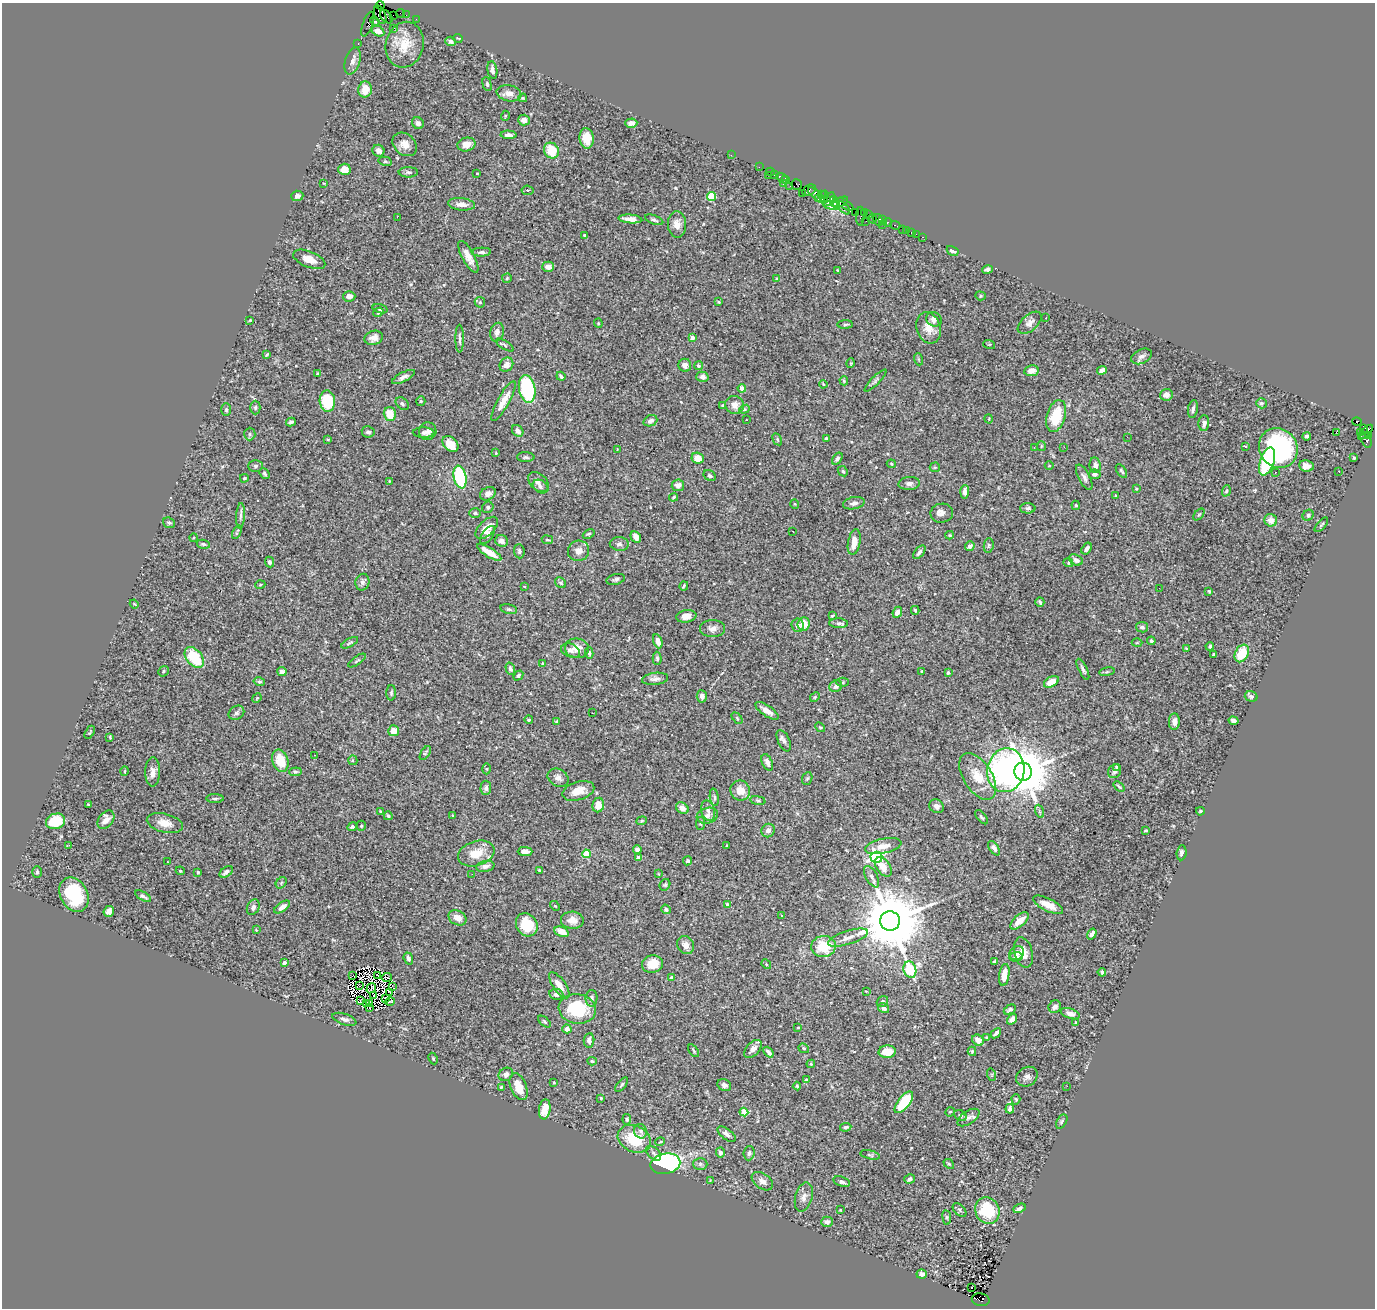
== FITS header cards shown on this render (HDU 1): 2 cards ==
NAXIS1  =                 1373
NAXIS2  =                 1306

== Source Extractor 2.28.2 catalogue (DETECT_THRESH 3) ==
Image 1373 x 1306 px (HDU 1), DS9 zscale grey, 1 PNG px = 1 image px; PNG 1377 x 1310 px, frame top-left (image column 1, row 1306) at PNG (2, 3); each listed source drawn as its Kron ellipse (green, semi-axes under 4 px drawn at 4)
Background 1.32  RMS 0.023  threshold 0.068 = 3 sigma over >= 5 px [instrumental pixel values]
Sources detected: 520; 4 with non-positive FLUX_AUTO (blend fragments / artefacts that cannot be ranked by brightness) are neither listed nor drawn; of the other 516, the 500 brightest by FLUX_AUTO listed and drawn (16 fainter detections omitted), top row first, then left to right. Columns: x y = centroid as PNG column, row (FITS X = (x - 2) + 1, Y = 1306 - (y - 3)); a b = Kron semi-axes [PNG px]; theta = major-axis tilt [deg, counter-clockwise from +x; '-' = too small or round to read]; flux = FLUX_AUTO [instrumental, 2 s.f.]
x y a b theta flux
380 5 4 3 - 91
401 13 4 2 - 45
380 15 9 5 -68 1600
393 15 3 2 - 21
406 15 2 2 - 15
386 17 8 5 -48 280
416 19 2 2 - 28
375 21 5 4 - 710
368 24 13 5 70 150
393 29 4 2 - 1.6
378 31 6 5 - 11
458 38 5 3 - 1.2
450 41 5 4 - 5.2
358 43 3 2 - 43
405 45 23 18 75 37
352 61 14 7 72 7.9
492 70 9 5 -81 5.3
487 84 7 4 -76 2.5
365 89 8 7 - 18
509 93 12 8 -11 9.6
523 98 4 3 - 1.8
505 116 5 3 - 1.3
524 120 6 5 - 9.7
418 123 6 5 - 4.3
631 123 6 4 1 8.3
509 135 8 4 -3 5.1
587 138 10 7 -84 23
405 144 13 10 -42 14
466 144 9 7 14 13
551 150 8 7 - 42
378 151 6 6 - 7
731 155 2 2 - 27
385 161 6 4 -14 2.2
759 167 2 2 - 34
344 169 6 5 - 17
408 172 9 5 -2 3.1
770 172 4 3 - 130
477 173 3 2 - 1.5
774 174 3 2 - 76
768 175 2 2 - 76
782 178 7 3 -37 170
785 179 4 2 - 77
783 183 2 2 - 49
324 184 3 2 - 1.1
796 184 5 5 - 120
790 186 2 2 - 38
527 190 6 4 -7 3.4
809 190 7 5 32 52
802 193 2 2 - 21
821 194 4 3 - 97
816 195 11 4 -42 360
297 196 6 5 - 5.4
711 196 4 4 - 62
824 196 6 3 76 170
819 198 4 3 - 140
829 199 8 3 53 190
834 201 6 3 -81 290
840 202 8 3 27 190
461 204 13 6 -5 9.4
845 204 10 2 -30 160
832 205 8 3 -6 290
844 208 8 4 -44 150
855 212 2 2 - 55
864 212 3 2 - 76
869 215 3 2 - 60
860 216 9 3 87 210
397 217 2 2 - 24
630 219 12 4 -5 9.3
872 219 4 3 - 66
654 220 9 4 -20 3.4
878 220 6 5 - 120
882 220 3 3 - 29
866 221 2 2 - 150
888 222 4 3 - 150
677 224 13 9 -86 13
883 225 2 2 - 69
895 225 5 2 - 33
902 230 3 2 - 22
906 230 2 2 - 16
911 232 3 2 - 58
916 234 2 2 - 10
585 235 4 3 - 2.6
923 237 3 2 - 18
953 251 6 4 -29 6.2
481 252 10 4 2 3.9
468 257 18 6 -62 14
309 259 17 8 -21 14
548 267 6 5 - 10
987 269 5 3 - 4
837 270 3 3 - 1.1
507 278 5 4 - 2
777 279 4 3 - 3.4
349 296 6 5 - 8.9
980 296 5 4 - 2
480 302 5 5 - 2.5
719 302 4 3 - 1.7
380 309 7 4 -15 3.8
378 312 5 4 - 5.1
1046 318 3 2 - 1.5
934 319 8 7 - 8.4
250 320 3 2 - 1.4
598 323 4 4 - 1.6
1030 323 14 8 42 8.4
845 324 8 3 1 2.6
928 328 16 12 -73 18
497 332 9 6 76 6.9
374 338 9 7 15 9.3
692 338 4 4 - 11
460 339 14 3 -90 4.5
989 344 6 4 -18 1.4
505 345 10 3 -32 2.4
267 355 3 2 - 1.5
1141 356 11 7 26 5.8
918 359 6 4 -71 1.9
851 363 5 3 - 1.2
506 365 7 6 - 8.2
685 365 6 6 - 5.6
699 366 4 4 - 3.4
1102 370 5 4 - 12
1031 371 7 5 8 11
318 373 4 3 - 1.8
561 376 5 3 - 3.2
403 377 12 4 26 6.2
702 377 6 5 - 6.7
844 381 4 3 - 1.9
875 381 15 4 45 4
823 384 4 3 - 1.5
742 388 4 4 - 9.4
527 389 14 8 -80 120
1166 395 6 6 - 7.9
327 401 11 7 -86 64
421 401 5 4 - 1.7
503 401 22 6 61 20
1261 403 5 5 - 2.7
402 404 7 5 -41 3.3
722 405 4 4 - 2.3
735 405 9 9 - 14
255 407 7 5 90 3
226 409 6 5 - 2.7
744 409 5 4 - 1.8
1193 409 9 5 81 4.6
390 414 7 6 - 26
1056 416 16 9 74 52
989 419 4 3 - 1.2
746 420 3 2 - 4
650 421 7 5 22 6
291 422 5 3 - 3
1357 422 5 3 - 190
1204 423 8 5 88 6.9
1363 428 3 3 - 220
428 431 9 8 - 6.7
518 431 6 5 - 6.8
368 432 6 5 - 4.1
424 432 11 5 -1 3.7
1336 432 2 2 - 48
1360 432 3 3 - 68
1365 432 10 4 45 950
250 434 6 5 - 3
1369 435 3 3 - 150
1307 436 4 4 - 4
1127 437 3 2 - 1.6
826 438 3 3 - 2
328 439 4 3 - 1.5
777 439 6 4 -60 2
1366 440 8 5 -68 300
450 444 9 6 -45 28
1041 446 5 4 - 1.7
1245 446 3 3 - 3.2
1034 447 2 2 - 3.8
1064 447 3 2 - 1.6
1278 448 20 19 - 230
617 449 3 3 - 1.1
496 453 3 2 - 1.2
526 457 9 5 -1 3.3
698 458 6 5 - 18
1354 458 3 3 - 2.5
837 459 7 4 56 3.4
1267 461 15 7 71 120
891 464 4 3 - 1.7
1095 465 8 5 -82 6
256 466 7 5 2 3.4
1049 466 4 3 - 1.2
1306 466 7 5 -8 8.7
935 467 5 5 - 1.9
843 471 5 4 - 2.1
1121 471 8 3 -56 2.6
1339 471 3 2 - 1.6
1275 472 3 2 - 2.1
265 474 6 4 -48 3
1094 474 6 5 - 4.9
710 476 6 5 - 3.3
460 477 11 6 -78 130
1084 477 14 5 -62 6
244 478 4 3 - 1.4
389 481 3 2 - 1.2
538 482 12 8 -44 7.8
909 483 10 6 4 5.7
678 485 6 5 - 9.3
540 486 8 6 -33 4.5
1136 489 3 3 - 1.3
1226 491 6 4 71 2.3
965 492 7 4 86 6.3
488 494 8 6 28 8.6
1116 496 3 2 - 1.4
673 497 4 3 - 1.7
854 503 11 6 11 5.4
795 504 5 3 - 1.1
1076 505 5 4 - 2
488 507 6 5 - 3.3
1028 508 7 5 -1 3.3
475 513 6 5 - 2.3
942 513 11 9 8 9.6
1199 514 7 3 48 1.6
1308 515 6 5 - 2.9
240 516 13 4 87 4.8
1271 520 6 6 - 13
169 523 6 5 - 2.8
1321 525 9 3 49 2.2
487 528 14 7 45 17
793 531 3 2 - 1.5
237 532 7 3 66 2.1
589 534 6 4 25 2.2
488 535 10 5 54 6
950 535 4 4 - 1.6
636 537 6 5 - 7.4
193 538 4 3 - 1.2
547 540 5 3 - 1.6
502 541 6 5 - 6.4
854 542 13 6 80 17
203 544 6 4 -11 2.7
619 544 9 7 -5 5.3
989 545 7 5 85 2.9
970 546 5 4 - 5.3
1087 548 6 4 56 5.7
519 551 7 5 -85 3.7
578 551 10 10 - 11
489 552 14 4 -31 21
919 552 8 4 50 4.8
1076 560 7 5 -25 6.4
269 562 5 4 - 4.3
1068 563 5 4 - 1.8
616 579 9 5 12 3.7
362 582 8 7 - 4.9
561 583 6 5 - 2.2
260 585 5 3 - 1.4
524 586 4 3 - 1.1
684 586 4 2 - 1.9
1159 588 2 2 - 1.9
1209 591 4 3 - 1.5
1040 602 5 3 - 2.4
134 604 4 3 - 1.4
509 609 8 4 -12 3.1
915 610 4 3 - 2.1
897 612 6 4 67 9.7
686 616 10 6 9 13
832 616 4 2 - 1.7
839 623 9 5 -1 4
803 624 7 6 - 25
797 625 7 6 - 6.9
1142 627 6 5 - 3.9
713 629 12 8 0 8
658 641 7 4 -70 10
1151 641 4 4 - 2.2
350 643 9 3 29 2.4
1137 643 5 3 - 1.4
1210 646 4 4 - 3.1
577 648 12 10 -5 16
1186 648 3 2 - 1.4
571 651 10 6 -22 6.5
589 653 5 3 - 3.3
1242 653 9 6 60 37
1214 654 3 3 - 1.9
194 658 12 7 -51 69
657 658 6 4 -88 2.9
357 661 10 3 34 2.2
543 663 3 3 - 1.3
510 669 6 4 -73 3.2
1083 669 11 3 -64 3.7
164 671 6 4 40 2.1
922 671 4 3 - 2
282 672 4 4 - 4.7
1107 672 8 4 9 2.3
948 673 4 3 - 2.6
518 675 5 4 - 2.7
655 679 13 6 7 7.1
259 682 6 4 -13 2.7
843 682 6 4 0 2.2
1051 682 8 5 30 19
836 686 6 5 - 6.2
391 693 8 5 88 2.6
702 696 6 5 - 5.7
1251 696 6 5 - 3.2
815 697 5 4 - 1.9
257 698 5 4 - 1.6
767 711 14 5 -34 12
236 713 8 6 35 4.3
592 713 2 2 - 3.7
737 718 6 4 -47 2
529 720 4 4 - 2.5
557 721 3 3 - 2.2
1233 721 5 4 - 7.1
1174 722 8 5 87 8.5
820 727 5 4 - 2.2
394 731 5 5 - 15
90 732 7 3 61 1.7
110 737 4 2 - 1.6
784 741 11 6 -65 5.6
425 753 8 4 57 2.5
314 755 2 2 - 1.3
353 760 5 4 - 2.3
280 761 11 8 -71 37
767 762 9 5 -67 8.3
1116 767 4 3 - 1.7
487 769 5 3 - 1.7
1006 770 22 18 79 350
125 771 5 3 - 1.5
1115 771 7 6 - 5.2
153 772 14 7 89 11
295 772 6 4 4 2.2
1023 772 9 8 - 8500
978 776 26 14 -58 34
558 778 11 8 -31 8.3
807 778 6 5 - 2
1119 786 6 3 -40 2
486 788 7 5 87 4.6
740 790 10 9 - 18
578 791 16 9 16 18
714 797 9 4 -83 3.2
215 799 9 3 0 2.9
758 800 7 4 -8 2
88 804 4 3 - 1.5
598 805 7 6 - 19
937 806 7 6 - 6.9
682 808 7 5 -35 11
708 811 10 6 -75 5.9
1039 811 6 4 -71 2.7
1200 811 4 3 - 1.7
380 812 3 2 - 1.6
453 815 3 2 - 1.3
388 816 4 4 - 2.9
707 816 11 7 17 7.2
981 817 8 4 -52 2.8
106 820 10 7 52 12
56 821 10 7 18 49
642 821 5 4 - 2
165 823 18 9 -13 17
700 823 7 4 82 2.2
361 826 5 4 - 2.1
352 827 5 3 - 2.5
768 830 7 6 - 6.3
1146 830 3 3 - 1.9
69 845 2 2 - 28
727 846 3 3 - 1.7
883 846 18 7 12 15
994 848 8 4 -57 6.2
637 849 4 4 - 5.9
525 851 7 4 -1 8.6
476 853 19 12 19 28
1182 853 7 5 85 5
586 854 4 4 - 40
876 857 6 5 - 300
638 858 4 3 - 12
688 861 4 4 - 2.3
167 862 3 2 - 3.8
485 866 9 5 11 8.2
883 867 11 6 -54 15
539 870 3 3 - 1.4
180 871 4 4 - 1.5
37 872 6 4 -90 2.5
198 872 3 3 - 1.7
226 872 7 4 34 5.8
472 874 2 2 - 3.7
658 874 4 3 - 1.3
872 877 12 5 -61 5.2
281 883 6 4 48 2.3
665 885 6 5 - 2.2
74 895 18 13 -62 84
143 896 9 4 -31 4.2
727 904 3 3 - 1.8
1048 905 16 6 -27 18
555 906 5 3 - 1.6
253 907 8 6 62 4.6
282 907 9 4 35 7.3
666 909 5 4 - 4
109 911 5 5 - 9.2
781 915 3 3 - 3.3
458 918 9 7 -27 13
572 920 11 8 -4 13
890 921 10 9 - 17000
1019 921 11 5 42 18
527 925 12 10 -55 42
256 930 4 4 - 1.1
561 932 7 5 -23 17
1092 934 6 3 58 7.7
848 938 21 6 17 11
686 945 9 8 - 9.6
824 946 12 10 7 45
1023 952 16 9 -76 17
1017 953 8 6 34 9.2
1016 957 7 4 8 5.1
408 958 6 4 -70 3.9
284 962 3 3 - 5.5
995 962 3 3 - 2
652 964 10 8 10 26
766 964 5 4 - 2
910 970 8 6 -73 170
1102 972 4 3 - 3.3
1004 975 11 5 81 20
352 976 2 2 - 1.1
378 976 4 2 - 2.6
387 977 5 2 - 1.6
672 978 3 3 - 8.5
559 985 15 6 -55 14
360 986 3 3 - 1.8
392 986 4 2 - 1.4
371 988 5 2 - 4
866 991 4 2 - 1.1
390 993 4 2 - 2.1
556 994 7 5 -9 5.9
374 995 3 2 - 1.3
386 998 2 2 - 1.7
591 998 8 6 87 4
360 1001 3 2 - 1.9
390 1001 4 2 - 1.7
882 1002 6 5 - 3.3
366 1004 3 2 - 1.3
370 1004 3 2 - 2.2
1055 1007 7 6 - 7
370 1008 3 2 - 1.5
884 1008 6 4 -36 5.9
577 1009 19 15 -8 81
1010 1010 6 4 30 3.5
1070 1014 10 5 -19 6.5
344 1019 12 5 -18 6
1012 1019 6 4 56 7
544 1022 7 4 -41 2.3
1075 1022 3 2 - 1.9
798 1027 3 2 - 1.1
567 1029 4 4 - 6.7
996 1033 6 3 43 3.2
987 1038 3 3 - 1.8
589 1040 7 5 85 7.4
978 1040 6 5 - 12
804 1048 5 4 - 2.4
753 1049 11 6 46 9.3
694 1051 7 4 -55 2.2
972 1051 5 3 - 1.9
768 1052 6 3 -51 4.5
887 1052 8 6 3 23
433 1058 6 4 -64 1.8
592 1061 5 3 - 2.1
811 1064 4 4 - 1.6
506 1074 7 6 - 5.8
992 1075 6 4 -72 1.6
1027 1077 11 9 32 6.7
806 1080 4 3 - 2
554 1082 4 3 - 1.6
622 1085 9 4 50 2.6
724 1085 7 5 -31 5
797 1086 4 4 - 2
1067 1086 2 2 - 5.3
501 1087 4 3 - 2.1
519 1087 14 8 -67 27
601 1098 4 4 - 1.8
1016 1099 5 4 - 2.1
904 1102 13 6 52 57
545 1109 10 6 82 22
1010 1109 4 4 - 6
744 1112 4 4 - 40
950 1112 5 4 - 1.5
960 1115 6 5 - 4.7
968 1117 12 6 34 6.9
627 1119 5 4 - 2.3
1062 1122 7 5 59 3.6
846 1127 6 4 9 3.4
641 1131 7 6 - 4.3
727 1134 10 5 -38 6.6
634 1139 17 13 -26 60
660 1142 5 3 - 1.4
654 1153 9 5 -46 4.9
720 1153 5 4 - 4.6
749 1153 7 5 85 4.4
870 1155 10 4 -12 2.6
665 1164 15 10 11 230
700 1164 7 6 - 3.9
949 1164 6 4 -41 2.2
909 1179 5 4 - 4.6
710 1180 3 3 - 1.2
762 1181 12 7 -36 9
842 1182 9 5 -18 4.2
804 1197 15 8 75 9.4
1020 1208 6 4 25 5
840 1210 3 2 - 1.2
959 1210 8 5 -46 3.2
987 1210 14 12 -64 67
947 1217 7 3 -82 2
827 1222 6 5 - 7.1
922 1274 5 4 - 3.7
972 1287 3 2 - 4.8
981 1300 9 6 -11 690
At the frame edge (FLAGS 8, measured only in part): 1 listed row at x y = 380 5
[16 fainter detections neither listed nor drawn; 4 non-positive-flux detections neither listed nor drawn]